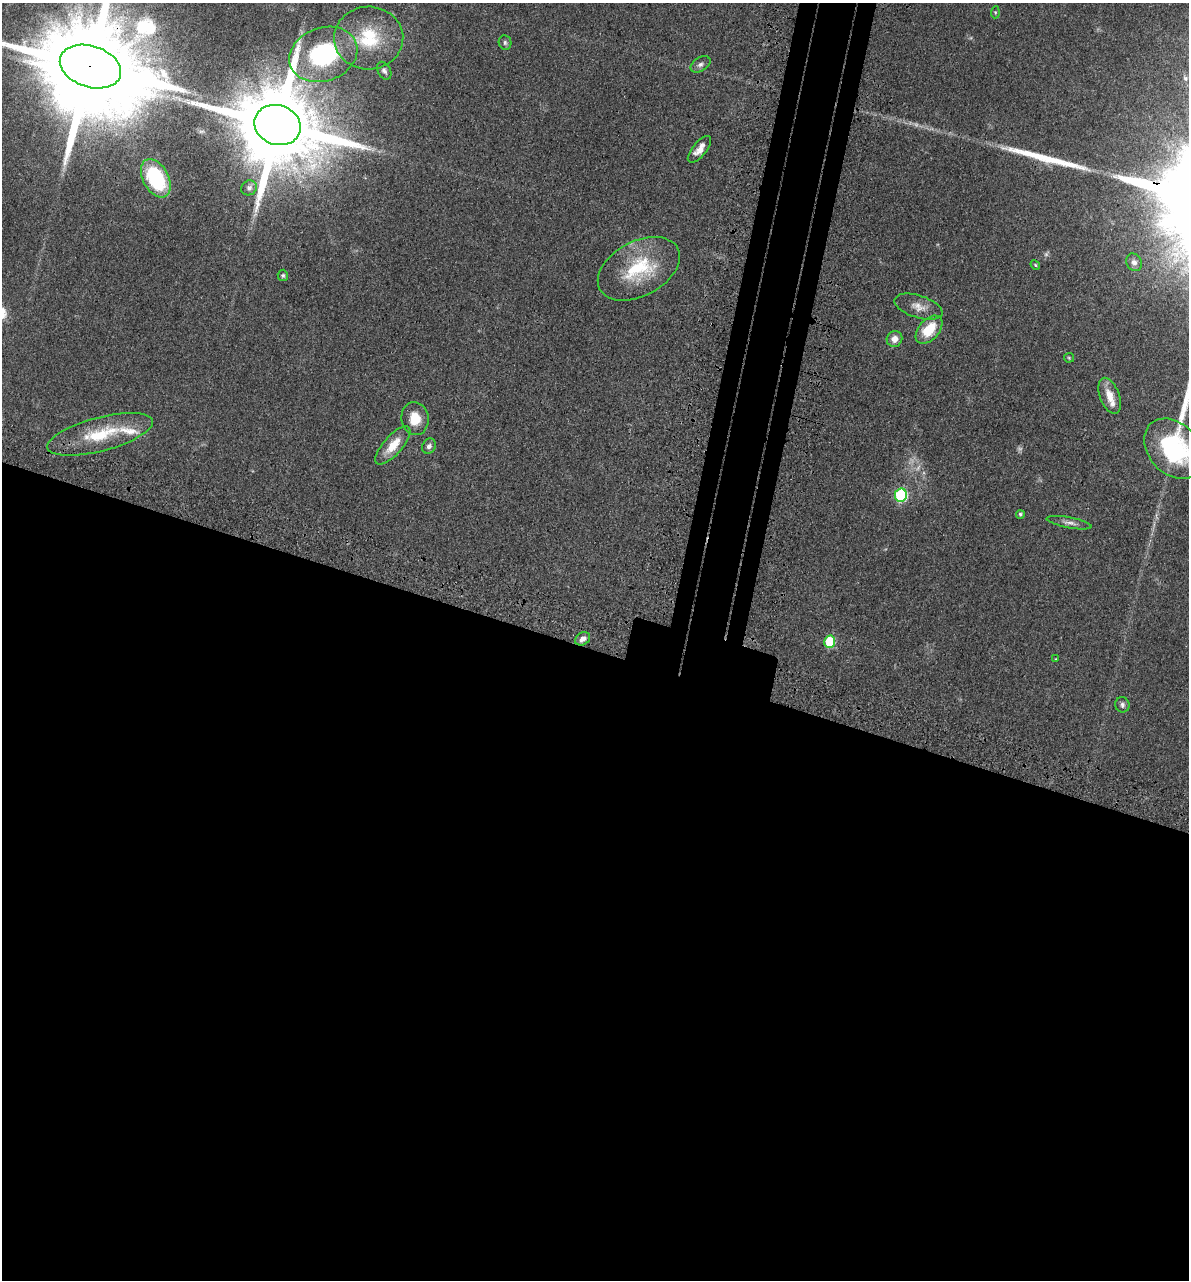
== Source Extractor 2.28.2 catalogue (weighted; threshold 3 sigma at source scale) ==
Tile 14 of 4 x 4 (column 2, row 4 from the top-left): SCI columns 1510-2696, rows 71-1348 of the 5276 x 5252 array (HDU 1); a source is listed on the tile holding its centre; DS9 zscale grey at full resolution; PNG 1191 x 1282 px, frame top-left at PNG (2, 3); each listed source drawn as its Kron ellipse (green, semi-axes under 4 px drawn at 4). Shown black and unused: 53% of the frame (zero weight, under 3 of 4 exposures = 6% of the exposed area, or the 3 px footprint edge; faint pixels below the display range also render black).
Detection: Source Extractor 2.28.2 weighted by HDU 2 'WHT'; one run over the whole footprint, this tile lists its part. Background 0.0401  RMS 0.0049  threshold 0.0219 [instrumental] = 3 sigma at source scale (4.5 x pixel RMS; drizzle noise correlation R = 1.50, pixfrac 1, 0.05/0.05 arcsec/px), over >= 5 px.
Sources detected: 41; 4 too faint to see at this stretch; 1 inside a brighter object's white glare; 2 long thin detections or spike segments (spike, bleed or trail) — neither listed nor drawn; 2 inside a brighter listed object's ellipse — not listed separately; the other 32 listed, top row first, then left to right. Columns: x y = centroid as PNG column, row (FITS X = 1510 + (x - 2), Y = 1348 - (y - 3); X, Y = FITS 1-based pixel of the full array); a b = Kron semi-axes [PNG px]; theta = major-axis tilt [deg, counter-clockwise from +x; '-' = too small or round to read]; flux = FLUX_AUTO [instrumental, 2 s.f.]
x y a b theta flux
995 12 6 4 85 0.7
369 38 35 31 2 32
505 43 7 6 - 1.1
323 54 35 26 20 56
700 64 11 6 31 1.9
90 67 31 20 -18 17000
384 71 9 6 -61 1.6
278 125 23 19 -20 11000
699 149 16 7 51 4.3
156 178 21 12 -62 37
249 188 8 7 - 1.7
1134 262 9 7 -60 1.9
1035 265 5 4 - 0.6
639 269 44 27 28 35
283 275 6 5 - 0.93
918 307 25 11 -17 5.7
929 330 16 10 47 14
894 339 8 7 - 4.1
1069 358 5 4 - 0.58
1110 396 19 9 -69 7.3
415 419 16 13 -82 9.2
100 434 54 17 15 26
393 445 24 9 48 9.8
429 446 8 6 60 1.9
1174 449 34 25 -47 59
901 495 6 6 - 59
1020 514 4 4 - 1
1069 523 23 5 -11 2.7
583 639 8 6 33 2.7
830 642 6 5 - 29
1056 659 4 3 - 0.4
1122 705 7 7 - 1.5
Overlapping masked pixels (flux is a lower limit): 3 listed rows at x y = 90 67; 278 125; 583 639
Isophote crosses this tile's border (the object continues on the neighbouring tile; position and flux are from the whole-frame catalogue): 2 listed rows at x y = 90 67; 1174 449